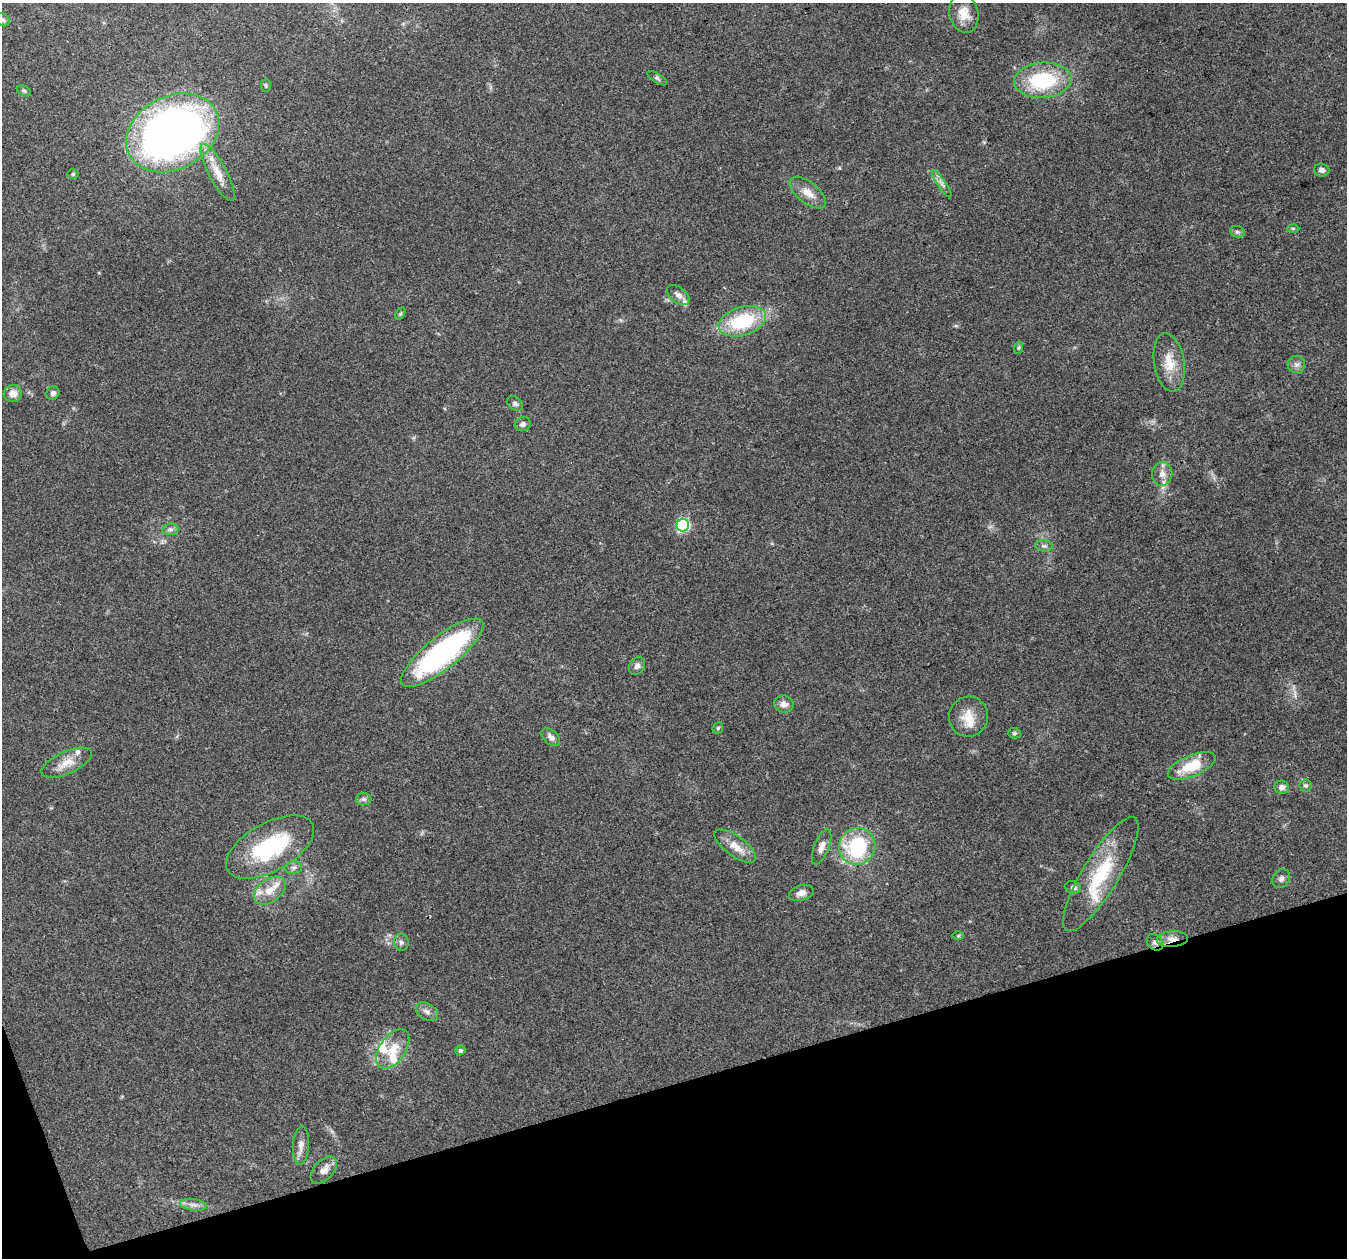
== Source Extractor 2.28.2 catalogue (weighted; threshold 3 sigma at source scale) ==
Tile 14 of 4 x 4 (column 2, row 4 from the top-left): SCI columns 1347-2691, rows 120-1375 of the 5380 x 5206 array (HDU 1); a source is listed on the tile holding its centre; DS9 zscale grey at full resolution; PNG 1349 x 1260 px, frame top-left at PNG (2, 3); each listed source drawn as its Kron ellipse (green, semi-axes under 4 px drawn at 4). Shown black and unused: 15% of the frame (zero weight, under 3 of 4 exposures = <1% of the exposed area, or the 3 px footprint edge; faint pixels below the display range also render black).
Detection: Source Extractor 2.28.2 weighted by HDU 2 'WHT'; one run over the whole footprint, this tile lists its part. Background 0.0848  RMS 0.005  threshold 0.0225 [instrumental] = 3 sigma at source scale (4.5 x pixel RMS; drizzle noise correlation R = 1.50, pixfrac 1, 0.0396/0.0396 arcsec/px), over >= 5 px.
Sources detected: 67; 7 inside a brighter listed object's ellipse — not listed separately; the other 60 listed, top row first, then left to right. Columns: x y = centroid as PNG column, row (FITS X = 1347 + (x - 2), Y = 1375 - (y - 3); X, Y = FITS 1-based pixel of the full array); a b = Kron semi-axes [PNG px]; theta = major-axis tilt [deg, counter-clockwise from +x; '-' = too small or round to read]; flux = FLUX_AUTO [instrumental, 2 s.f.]
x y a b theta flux
964 14 19 14 -78 7.3
3 20 8 6 -33 1
657 78 11 4 -32 1
1043 80 29 17 4 35
266 85 6 5 - 0.73
24 91 7 5 -29 0.87
172 133 49 36 27 310
1322 170 8 6 -4 2
218 172 32 9 -62 8.4
73 174 5 5 - 0.78
942 184 16 4 -55 2.1
808 193 21 10 -38 6
1293 228 6 4 0 0.65
1237 232 7 5 -20 1.1
678 295 13 7 -37 2.5
400 314 7 4 58 0.74
742 321 24 14 17 31
1018 348 6 4 71 0.68
1169 362 29 15 -81 10
1296 365 8 8 - 2
53 393 7 6 - 1.5
13 394 9 8 - 4.5
515 403 9 6 -41 1.3
523 424 8 7 - 1.6
1162 474 12 10 83 3.9
683 525 6 6 - 61
170 529 8 5 6 1.4
1044 546 9 5 -10 1.4
442 653 51 16 39 100
637 666 9 7 53 2.1
784 704 10 8 -15 3
968 717 20 19 - 8.8
718 728 6 5 - 0.7
1014 733 6 5 - 0.89
551 737 11 7 -43 2.4
67 763 27 11 24 7.1
1192 766 25 10 22 16
1306 786 6 6 - 1.1
1282 787 7 6 - 2.4
364 799 7 6 - 1.3
735 846 24 10 -36 7.1
857 846 19 18 - 40
270 847 49 24 29 46
822 847 18 7 68 3.8
294 868 8 6 3 1.6
1101 874 66 18 59 31
1281 879 10 8 59 2
1073 887 8 6 -14 1.8
270 891 18 11 37 7.6
801 893 12 7 16 3
958 935 6 4 1 0.59
1172 939 15 7 4 4.2
401 942 8 7 - 1.5
1155 942 9 7 -49 1.9
427 1012 12 8 -33 2.6
393 1049 22 13 55 9.7
460 1050 5 4 - 1.2
301 1145 19 8 86 3.5
324 1170 16 9 47 3.7
193 1205 13 6 -8 2.4
Overlapping masked pixels (flux is a lower limit): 2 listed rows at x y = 1172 939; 1155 942
Isophote crosses this tile's border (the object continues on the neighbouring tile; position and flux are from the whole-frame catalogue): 1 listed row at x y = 3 20